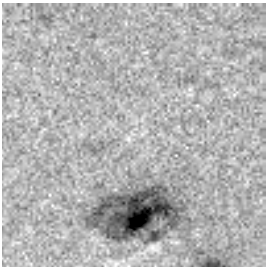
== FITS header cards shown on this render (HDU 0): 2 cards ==
NAXIS1  =                  264
NAXIS2  =                  264

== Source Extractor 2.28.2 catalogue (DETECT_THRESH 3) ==
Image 264 x 264 px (HDU 0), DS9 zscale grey, 1 PNG px = 1 image px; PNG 268 x 268 px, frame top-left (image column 1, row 264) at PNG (2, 3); no overlay
Background 3.46e-34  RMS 1.4e-32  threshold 4.13e-32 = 3 sigma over >= 5 px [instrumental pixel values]
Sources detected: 4; all 4 listed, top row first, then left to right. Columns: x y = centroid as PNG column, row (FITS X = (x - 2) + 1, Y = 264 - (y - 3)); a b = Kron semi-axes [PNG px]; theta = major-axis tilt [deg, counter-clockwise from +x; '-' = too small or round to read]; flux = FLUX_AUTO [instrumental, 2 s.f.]
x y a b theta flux
190 89 6 5 - 1.8e-30
128 139 8 6 -70 2.5e-30
153 248 13 7 -26 4.4e-30
116 264 9 5 30 2.9e-30